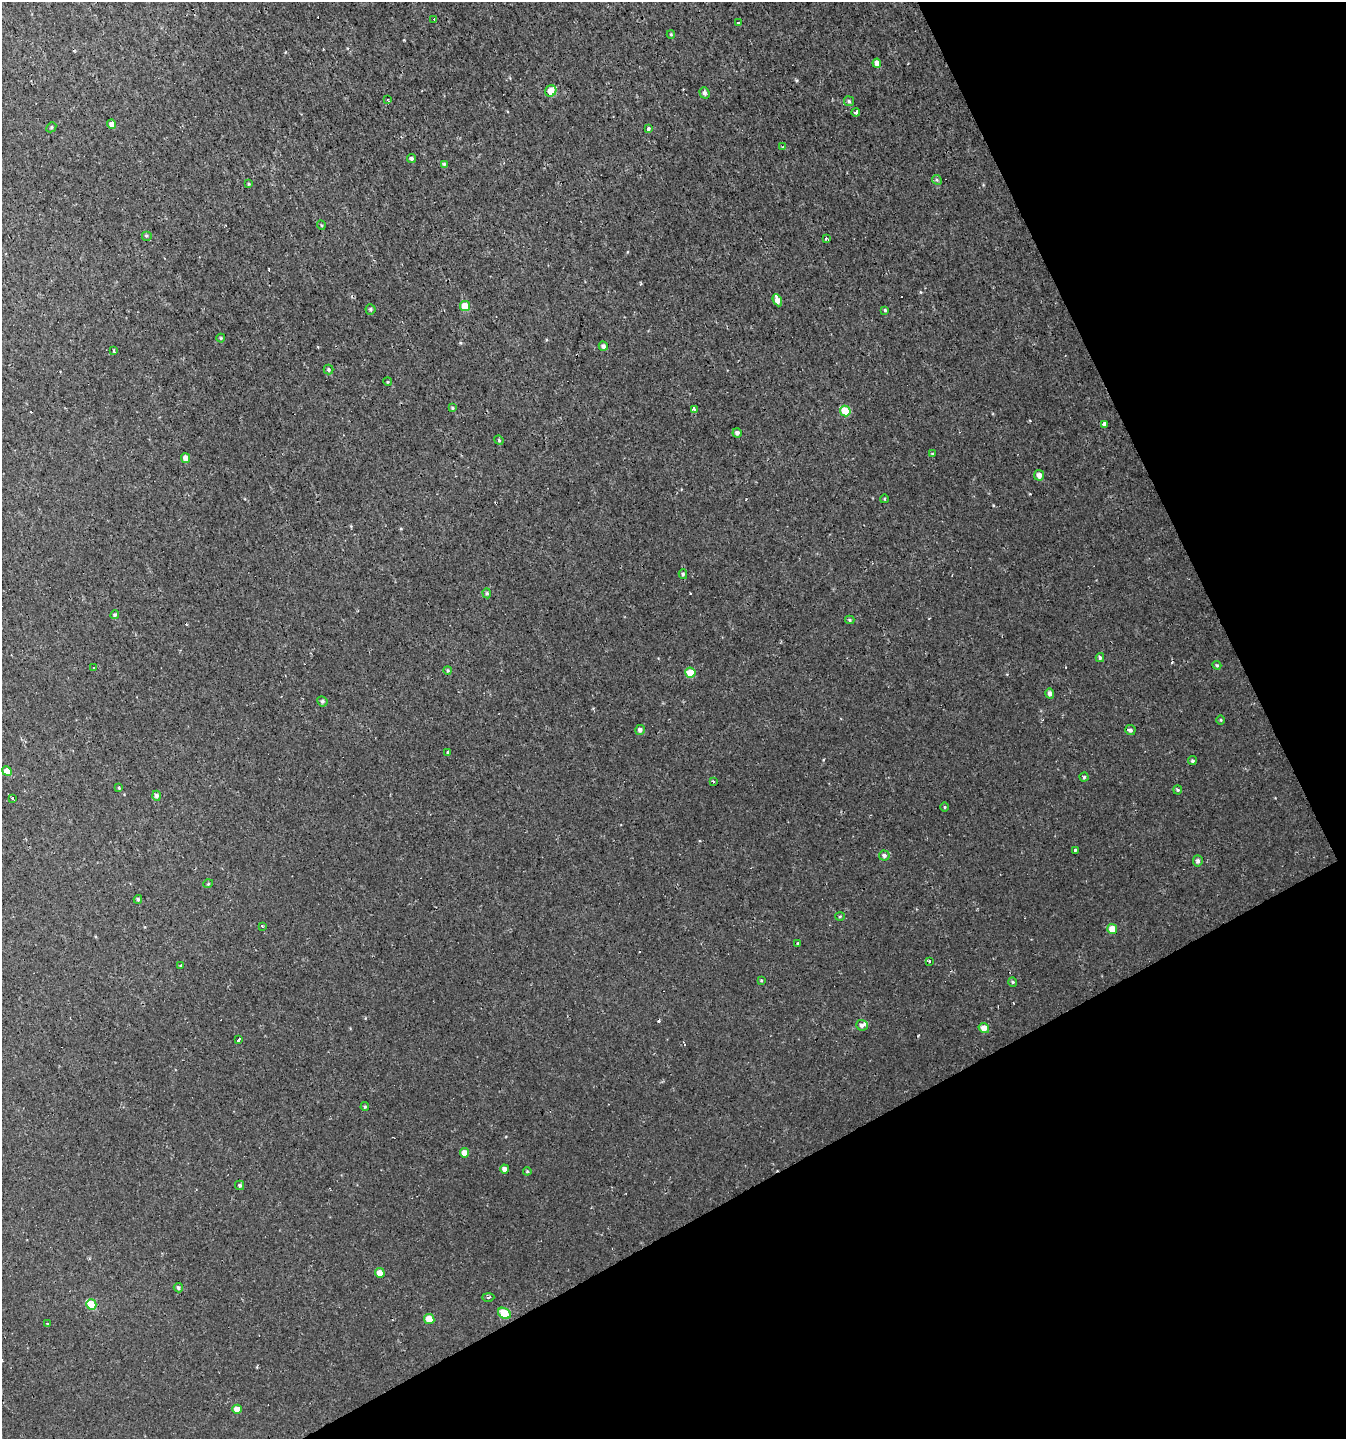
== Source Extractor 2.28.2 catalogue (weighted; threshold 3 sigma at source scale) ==
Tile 12 of 4 x 4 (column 4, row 3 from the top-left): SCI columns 4190-5533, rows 1438-2874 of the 5629 x 5748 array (HDU 1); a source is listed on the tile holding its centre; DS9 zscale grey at full resolution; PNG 1348 x 1441 px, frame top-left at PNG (2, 2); each listed source drawn as its Kron ellipse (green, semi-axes under 4 px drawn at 4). Shown black and unused: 25% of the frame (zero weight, under 2 of 3 exposures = <1% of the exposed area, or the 3 px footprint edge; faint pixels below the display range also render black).
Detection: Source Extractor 2.28.2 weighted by HDU 2 'WHT'; one run over the whole footprint, this tile lists its part. Background 0.00239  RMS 0.0018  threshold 0.00792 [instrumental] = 3 sigma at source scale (4.5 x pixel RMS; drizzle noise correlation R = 1.50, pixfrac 1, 0.0396/0.0396 arcsec/px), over >= 5 px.
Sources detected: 106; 13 cosmic-ray / hot-pixel residue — neither listed nor drawn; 1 inside a brighter listed object's ellipse — not listed separately; the other 92 listed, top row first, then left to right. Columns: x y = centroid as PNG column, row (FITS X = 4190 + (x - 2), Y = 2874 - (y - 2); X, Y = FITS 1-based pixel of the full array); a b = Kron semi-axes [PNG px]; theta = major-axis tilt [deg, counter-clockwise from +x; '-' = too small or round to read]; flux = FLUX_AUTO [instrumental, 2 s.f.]
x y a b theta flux
434 19 3 2 - 0.15
738 23 3 3 - 0.62
671 34 4 4 - 0.19
877 63 4 4 - 0.87
551 91 6 5 - 2.6
704 93 6 5 - 0.53
388 100 4 2 - 0.14
849 101 5 4 - 0.27
856 112 4 3 - 0.78
111 124 4 4 - 0.85
51 127 5 4 - 0.25
649 129 3 3 - 0.72
783 147 4 3 - 0.23
411 158 5 4 - 0.33
444 164 4 4 - 0.23
937 180 5 4 - 0.24
248 184 3 3 - 0.2
321 225 5 3 - 0.17
146 236 5 5 - 0.22
826 238 3 3 - 1
777 300 6 4 -65 1.2
465 306 5 5 - 3.3
370 309 5 5 - 0.32
885 310 4 3 - 0.25
221 338 4 4 - 0.19
603 346 5 4 - 0.56
113 351 4 3 - 0.43
328 370 5 4 - 0.3
388 382 4 3 - 0.16
452 408 4 3 - 0.24
694 409 4 3 - 1.7
845 411 5 5 - 3.9
1104 424 4 3 - 2.8
737 433 5 4 - 0.51
499 440 5 4 - 0.21
932 454 4 3 - 0.16
186 458 5 4 - 1.1
1039 475 5 5 - 0.99
884 499 4 3 - 0.16
683 574 5 4 - 0.28
487 593 5 4 - 0.28
115 615 4 4 - 0.37
850 620 4 3 - 0.26
1100 658 4 3 - 0.3
1217 665 4 3 - 0.2
93 668 3 3 - 0.43
448 670 4 3 - 0.2
690 673 5 5 - 3.2
1050 693 5 4 - 0.58
322 701 5 5 - 0.37
1221 720 5 3 - 0.16
640 730 5 4 - 0.54
1130 730 5 5 - 0.46
448 752 4 3 - 1.4
1192 761 4 4 - 0.28
7 771 5 4 - 2.3
1084 777 4 4 - 0.22
713 781 3 3 - 0.25
119 788 4 4 - 0.18
1178 790 4 4 - 0.21
157 796 5 4 - 0.61
12 798 3 3 - 1.6
945 807 5 3 - 0.16
1075 850 3 3 - 0.42
884 855 5 5 - 0.44
1198 861 6 5 - 0.46
208 884 5 3 - 0.16
138 899 4 3 - 0.26
840 917 5 3 - 0.17
262 926 3 3 - 0.26
1112 929 5 5 - 2.2
798 944 3 3 - 0.46
929 961 4 3 - 0.2
181 965 3 3 - 0.42
761 980 3 3 - 0.16
1013 982 4 4 - 0.21
862 1025 6 5 - 0.56
984 1028 5 5 - 1.7
239 1040 4 3 - 0.56
365 1107 4 3 - 0.25
464 1153 5 4 - 1.4
505 1169 4 4 - 0.8
527 1171 4 4 - 0.18
240 1185 5 4 - 0.31
380 1273 5 4 - 1.5
178 1288 4 4 - 0.37
488 1297 6 3 0 0.37
91 1304 5 5 - 5.1
504 1313 7 5 -31 4.9
429 1319 5 5 - 2.4
48 1323 3 3 - 0.65
237 1409 5 4 - 1.4